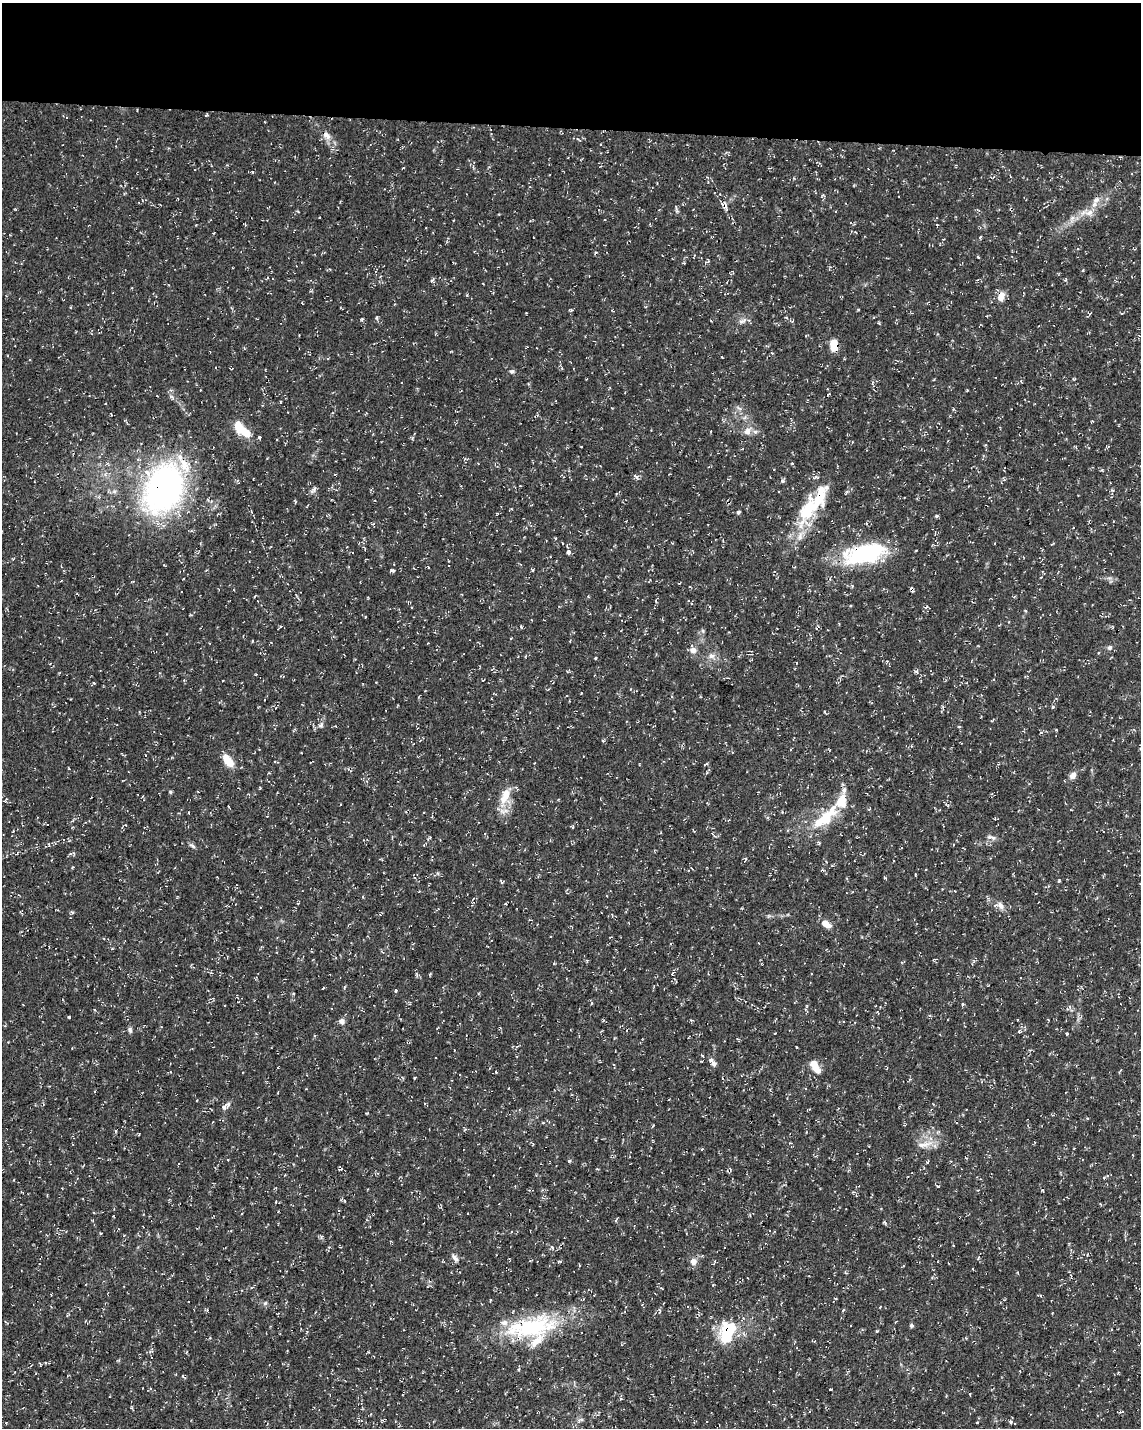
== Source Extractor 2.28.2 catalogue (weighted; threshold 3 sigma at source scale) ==
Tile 3 of 4 x 3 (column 3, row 1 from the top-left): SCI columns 2292-3430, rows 3146-4571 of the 4576 x 4806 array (HDU 1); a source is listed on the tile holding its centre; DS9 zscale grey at full resolution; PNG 1143 x 1430 px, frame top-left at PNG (2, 3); no overlay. Shown black and unused: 9% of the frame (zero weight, under 3 of 4 exposures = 1% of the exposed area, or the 3 px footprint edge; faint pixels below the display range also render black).
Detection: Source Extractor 2.28.2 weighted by HDU 2 'WHT'; one run over the whole footprint, this tile lists its part. Background 0.0123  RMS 0.0021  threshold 0.00948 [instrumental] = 3 sigma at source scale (4.5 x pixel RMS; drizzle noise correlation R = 1.50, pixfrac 1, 0.0396/0.0396 arcsec/px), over >= 5 px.
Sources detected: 183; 11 cosmic-ray / hot-pixel residue — not listed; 15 inside a brighter listed object's ellipse — not listed separately; the other 157 listed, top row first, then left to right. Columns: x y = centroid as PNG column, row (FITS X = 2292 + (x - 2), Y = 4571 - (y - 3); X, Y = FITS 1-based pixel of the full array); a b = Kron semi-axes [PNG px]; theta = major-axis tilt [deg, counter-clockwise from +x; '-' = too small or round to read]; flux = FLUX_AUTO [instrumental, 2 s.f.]
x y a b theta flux
206 115 5 3 - 0.2
326 135 13 9 -48 1.5
403 168 4 2 - 0.13
253 172 4 3 - 0.3
1096 200 12 8 42 1.4
676 207 8 5 -67 0.41
1089 213 13 9 11 1.9
1072 218 10 6 89 0.86
530 221 4 3 - 0.16
980 237 5 3 - 0.23
978 257 4 3 - 0.21
707 261 9 4 30 0.4
1082 271 4 2 - 0.21
1065 279 6 3 45 0.22
432 280 6 4 47 0.53
1001 296 12 8 72 1.7
858 310 4 3 - 0.19
1089 313 6 2 -45 0.18
377 318 6 3 -72 0.28
362 319 4 4 - 0.22
743 321 13 6 21 0.87
806 335 4 2 - 0.15
833 344 12 10 -49 2.1
722 357 3 2 - 0.17
512 371 7 5 7 0.45
157 396 3 2 - 0.12
739 408 10 4 -33 0.51
239 428 20 10 -45 4.5
747 431 11 9 58 1.5
260 437 4 4 - 0.23
412 438 4 4 - 0.27
581 446 3 2 - 0.2
636 476 9 4 -51 0.51
782 481 5 5 - 0.47
164 488 46 33 65 70
314 489 11 5 51 0.57
1112 490 5 4 - 0.27
820 496 72 20 59 12
738 512 5 4 - 0.39
936 516 5 4 - 0.29
364 548 7 3 -45 0.26
568 552 5 4 - 0.74
865 554 51 21 12 19
392 570 6 4 -10 0.32
533 570 4 3 - 0.25
1043 573 6 2 -42 0.21
183 579 2 2 - 0.17
912 589 4 3 - 0.7
255 596 3 3 - 0.2
588 596 3 3 - 0.21
409 602 6 3 -7 0.23
850 605 3 3 - 0.22
1025 610 5 3 - 0.2
281 626 4 3 - 0.24
521 627 5 4 - 0.23
703 631 6 4 -72 0.31
1110 648 8 6 43 0.57
693 650 9 7 -8 1.2
712 656 10 8 12 1.1
916 672 7 4 -45 0.38
184 680 3 3 - 0.2
223 680 3 2 - 0.12
94 683 4 3 - 0.15
943 707 4 4 - 0.28
1053 707 5 4 - 0.28
321 725 9 6 45 0.69
1041 732 5 4 - 0.24
603 741 4 4 - 0.27
228 762 16 11 -35 2.7
1073 775 10 7 53 1.1
260 788 4 3 - 0.17
170 792 5 5 - 0.26
758 792 2 2 - 0.12
91 797 2 2 - 0.16
505 797 28 13 71 4.3
6 799 8 3 51 0.22
841 801 36 15 53 6.2
869 809 5 3 - 0.2
821 821 32 15 22 6.6
572 827 5 3 - 0.22
713 834 8 3 -49 0.29
991 837 14 5 -13 0.81
192 846 9 4 -25 0.48
17 853 9 2 41 0.25
72 853 10 4 2 0.37
745 858 6 3 -20 0.24
1059 881 5 4 - 0.24
501 882 5 3 - 0.28
363 897 4 3 - 0.19
298 903 4 3 - 0.21
505 904 4 3 - 0.21
1000 905 13 7 -42 1.3
72 912 5 4 - 0.29
826 924 12 7 -33 2.1
554 963 5 3 - 0.17
672 973 8 2 68 0.24
323 988 3 2 - 0.14
396 990 4 3 - 0.25
963 1004 5 3 - 0.26
878 1013 4 2 - 0.16
1081 1016 6 4 50 0.39
69 1017 3 3 - 0.25
342 1021 7 6 - 0.89
161 1027 3 2 - 0.14
130 1030 7 5 -81 0.55
1019 1031 6 4 72 0.34
1067 1034 3 3 - 0.19
796 1047 3 2 - 0.16
702 1055 4 3 - 0.19
711 1060 5 4 - 0.6
714 1064 6 6 - 0.59
815 1066 17 8 -59 2.7
496 1072 3 3 - 0.21
415 1078 3 2 - 0.2
224 1107 8 7 - 0.84
653 1126 6 2 46 0.18
924 1144 26 8 10 2.4
869 1146 2 2 - 0.13
702 1149 4 3 - 0.21
1133 1155 4 2 - 0.13
569 1161 5 3 - 0.25
928 1162 5 3 - 0.25
729 1170 6 4 52 0.33
937 1186 5 3 - 0.21
276 1202 4 2 - 0.16
93 1220 4 3 - 0.17
616 1221 5 3 - 0.2
101 1233 4 3 - 0.18
321 1236 8 5 -66 0.34
919 1238 4 2 - 0.15
340 1246 5 2 - 0.22
552 1247 7 5 -53 0.41
1088 1254 4 3 - 0.19
979 1257 7 3 71 0.25
455 1258 12 6 -54 0.83
559 1261 6 3 7 0.26
715 1261 5 3 - 0.23
693 1262 8 8 - 1.3
973 1269 3 2 - 0.21
594 1295 2 2 - 0.12
490 1300 4 2 - 0.16
265 1303 7 4 45 0.32
206 1310 6 3 -45 0.28
843 1310 5 3 - 0.2
659 1311 8 3 90 0.27
895 1322 4 2 - 0.16
911 1325 6 5 - 0.35
532 1327 67 29 14 22
876 1331 5 3 - 0.21
727 1332 29 19 72 9.3
1114 1350 4 2 - 0.13
45 1363 4 3 - 0.17
183 1376 4 3 - 0.3
1121 1412 7 3 16 0.27
581 1420 10 4 22 0.44
1010 1422 6 3 -82 0.3
977 1423 3 2 - 0.18
Overlapping masked pixels (flux is a lower limit): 10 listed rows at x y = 206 115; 1001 296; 833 344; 164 488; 820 496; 865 554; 912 589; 729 1170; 532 1327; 727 1332
Unlisted compact peaks at least as high as the median listed source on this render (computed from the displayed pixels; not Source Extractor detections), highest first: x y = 595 658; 467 295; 967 390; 884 1222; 1102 470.